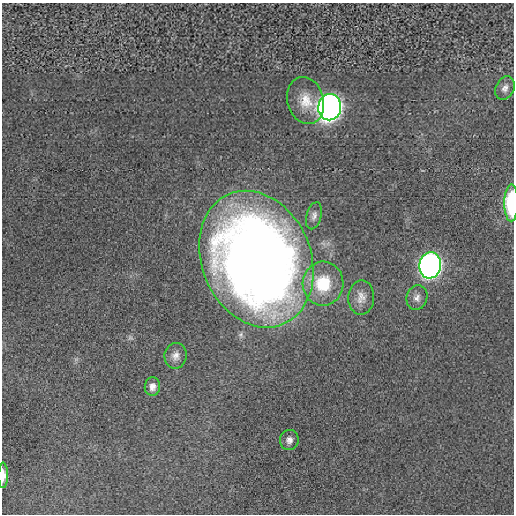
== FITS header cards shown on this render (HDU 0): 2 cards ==
NAXIS1  =                  512 / length of data axis 1
NAXIS2  =                  512 / length of data axis 2

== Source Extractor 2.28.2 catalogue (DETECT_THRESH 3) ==
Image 512 x 512 px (HDU 0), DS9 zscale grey, 1 PNG px = 1 image px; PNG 516 x 516 px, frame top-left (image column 1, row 512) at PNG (2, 3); each listed source drawn as its Kron ellipse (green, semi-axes under 4 px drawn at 4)
Background -2.81e-04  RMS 0.0036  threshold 0.0108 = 3 sigma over >= 5 px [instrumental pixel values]
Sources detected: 14; all 14 listed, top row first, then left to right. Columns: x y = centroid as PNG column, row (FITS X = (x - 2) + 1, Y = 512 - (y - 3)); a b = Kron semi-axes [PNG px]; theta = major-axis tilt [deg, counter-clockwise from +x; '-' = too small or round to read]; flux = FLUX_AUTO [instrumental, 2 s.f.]
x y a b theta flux
505 88 12 9 63 1.3
306 101 24 18 -74 5.7
330 107 13 11 80 280
511 203 18 7 90 18
314 216 14 7 74 1.2
256 259 70 54 -67 340
430 265 13 11 83 190
323 284 22 20 87 11
361 297 17 13 88 2.6
417 298 12 10 74 1.6
176 356 13 11 79 1.7
152 386 9 7 85 1.4
289 440 10 9 - 1.3
3 475 13 5 90 1.9
At the frame edge (FLAGS 8, measured only in part): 2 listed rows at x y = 511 203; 3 475